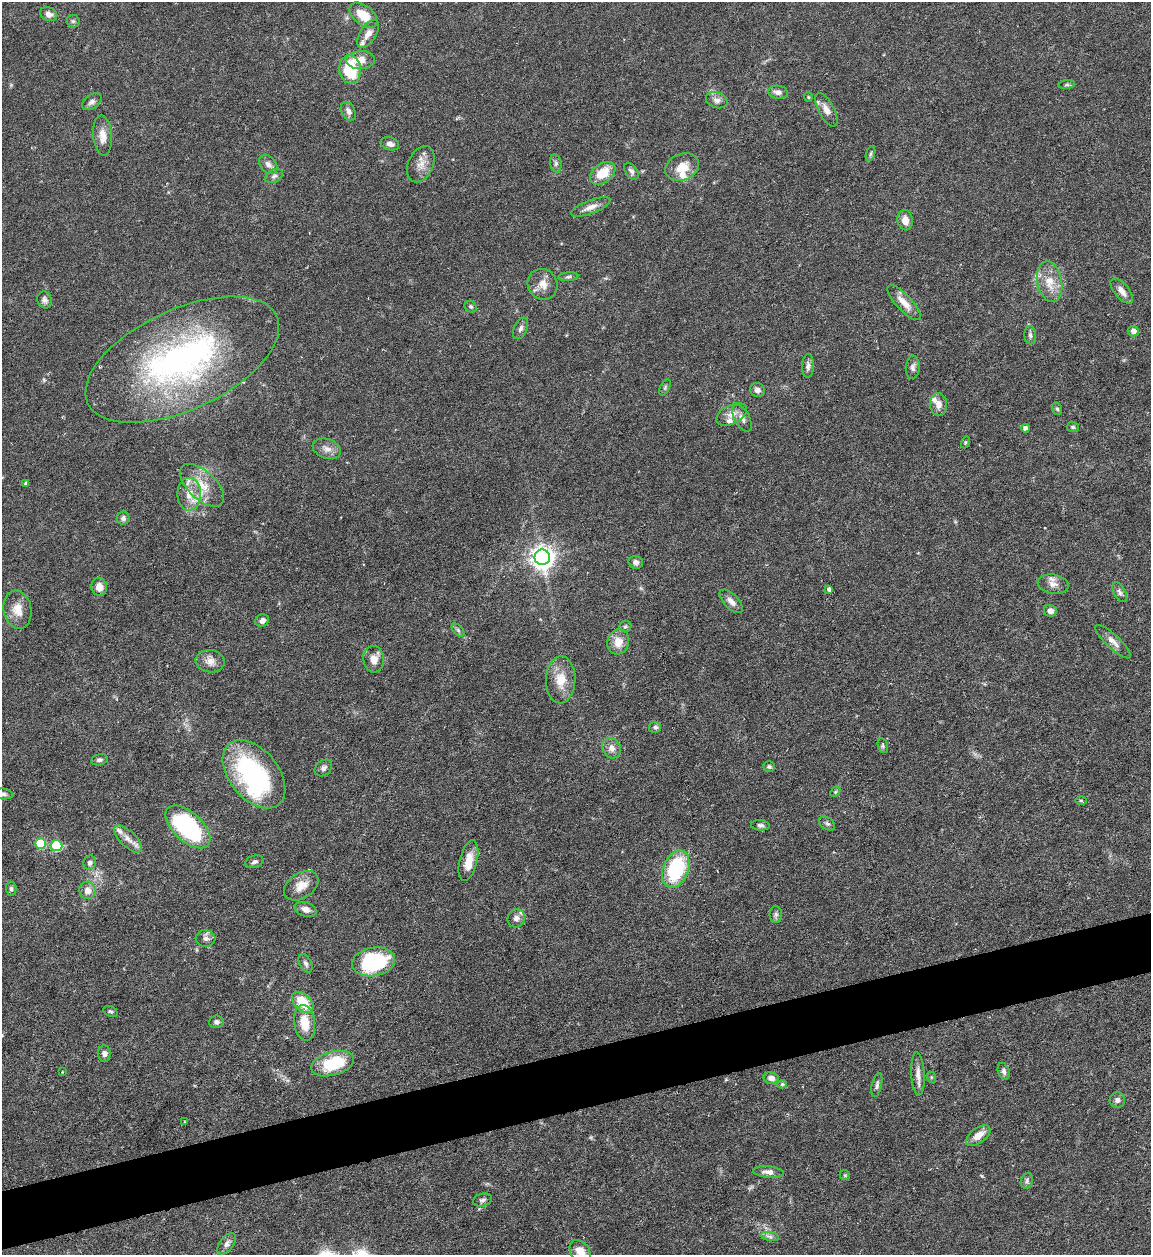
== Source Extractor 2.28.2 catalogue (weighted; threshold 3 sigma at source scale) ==
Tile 7 of 4 x 4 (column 3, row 2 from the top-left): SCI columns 2556-3704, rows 2505-3757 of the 4992 x 5009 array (HDU 1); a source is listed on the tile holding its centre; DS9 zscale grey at full resolution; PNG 1153 x 1257 px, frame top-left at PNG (2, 2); each listed source drawn as its Kron ellipse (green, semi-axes under 4 px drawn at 4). Shown black and unused: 5% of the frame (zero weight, under 4 of 7 exposures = <1% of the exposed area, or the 3 px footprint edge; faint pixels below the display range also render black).
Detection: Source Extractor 2.28.2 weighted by HDU 2 'WHT'; one run over the whole footprint, this tile lists its part. Background 0.0565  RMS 0.0027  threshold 0.0112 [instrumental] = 3 sigma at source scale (4.09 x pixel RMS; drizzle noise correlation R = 1.36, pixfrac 0.8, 0.05/0.05 arcsec/px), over >= 5 px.
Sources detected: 129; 1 inside a brighter object's white glare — neither listed nor drawn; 7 inside a brighter listed object's ellipse — not listed separately; the other 121 listed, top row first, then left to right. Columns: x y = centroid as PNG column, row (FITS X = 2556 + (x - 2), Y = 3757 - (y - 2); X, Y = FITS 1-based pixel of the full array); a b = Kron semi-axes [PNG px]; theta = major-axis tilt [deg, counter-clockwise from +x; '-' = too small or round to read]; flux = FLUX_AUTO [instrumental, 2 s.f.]
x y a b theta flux
49 14 9 6 -24 1.5
363 15 16 9 -39 5.5
73 21 6 6 - 0.5
368 34 16 8 56 2
361 60 14 9 4 3.3
350 69 14 11 -84 13
1067 85 8 4 7 0.49
778 92 10 6 -7 1.3
808 97 5 4 - 0.27
717 100 11 7 -18 1.2
92 102 11 7 35 1.1
826 110 18 8 -62 2
349 111 10 6 -63 1.2
103 136 20 9 -86 3.3
390 144 9 6 -16 1.2
871 154 8 3 71 0.46
556 163 9 5 -81 0.71
268 164 11 7 -49 1.3
421 164 19 12 65 2.8
682 167 17 13 21 4.2
631 171 9 5 -55 0.84
603 173 14 9 37 5.5
274 176 9 6 28 0.82
591 207 21 7 21 2
905 220 10 7 -81 2.2
568 277 10 4 5 0.54
1050 282 20 12 -78 4.6
543 284 16 14 -58 2.9
1122 291 15 7 -51 1.9
44 300 9 7 -67 0.99
904 303 23 7 -47 3.2
471 307 6 5 - 0.53
520 328 11 6 66 0.96
1133 331 5 5 - 1.2
1030 335 9 5 -88 0.71
182 360 104 50 25 84
808 366 12 6 87 1.1
913 367 12 7 86 1.1
665 387 8 4 64 0.47
757 390 7 7 - 1
938 404 11 8 -88 1.9
1057 409 6 5 - 0.49
731 414 17 9 26 2.3
742 418 15 7 -62 1.5
1073 427 6 5 - 0.42
1025 428 4 4 - 1.3
965 442 6 4 71 0.31
327 449 15 9 -19 1.9
26 483 4 4 - 0.5
202 485 27 14 -43 6
189 494 16 11 -90 4
123 518 6 6 - 0.75
542 557 8 7 - 220
636 562 7 6 - 1.1
1053 584 16 9 -11 2
99 587 9 7 -79 2.2
829 589 4 4 - 1
1120 592 11 5 -61 0.89
731 601 15 7 -46 1.7
18 610 19 14 -79 3.7
1050 611 6 5 - 1.5
262 620 7 6 - 1.2
625 626 6 5 - 0.43
458 630 8 4 -46 0.55
618 642 13 10 73 3.2
1113 642 23 6 -43 2
374 659 13 10 -82 2.4
210 661 14 11 -10 2.2
561 680 23 14 88 4.9
655 727 6 5 - 0.69
883 746 8 5 -74 0.49
611 748 10 9 - 1.7
99 760 8 5 11 0.73
769 767 6 5 - 0.48
323 768 9 7 41 0.87
254 774 39 24 -51 40
835 792 6 4 46 0.33
3 794 9 5 -6 0.83
1081 800 6 4 -1 0.32
827 823 9 6 -36 0.64
760 825 9 5 -4 0.74
188 827 27 14 -42 39
128 839 18 7 -44 2.2
41 843 5 5 - 10
56 845 6 5 - 16
468 861 21 9 76 3.7
254 862 9 6 17 0.79
90 863 7 6 - 0.7
676 869 19 12 67 20
301 886 19 12 34 3.4
11 889 7 5 -86 0.57
87 890 8 8 - 1.9
306 909 11 7 -20 1.7
776 914 8 6 -89 0.7
516 918 9 8 - 1.3
205 938 10 8 -4 1.2
373 962 22 14 11 22
306 963 10 6 -63 0.8
303 1002 13 8 -43 7
110 1011 7 5 -26 0.45
216 1022 7 6 - 0.82
305 1023 18 10 -83 5.3
104 1053 8 6 -87 0.84
333 1064 22 12 16 13
1004 1071 9 5 -70 0.85
62 1072 2 2 - 0.15
918 1074 21 6 -87 2
931 1077 6 4 -72 0.3
771 1078 7 6 - 1.4
782 1084 5 4 - 0.41
877 1085 12 5 77 0.73
1117 1100 8 7 - 1.1
185 1122 3 2 - 0.24
978 1136 14 7 37 3
768 1172 15 6 -5 1.5
845 1175 5 4 - 0.35
1027 1181 8 5 72 0.65
483 1200 10 6 15 0.77
770 1236 9 4 -9 0.74
227 1244 12 7 52 1.2
580 1251 12 9 -53 3.2
Isophote crosses this tile's border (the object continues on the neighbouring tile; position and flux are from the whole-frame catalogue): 2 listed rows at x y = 3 794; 580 1251